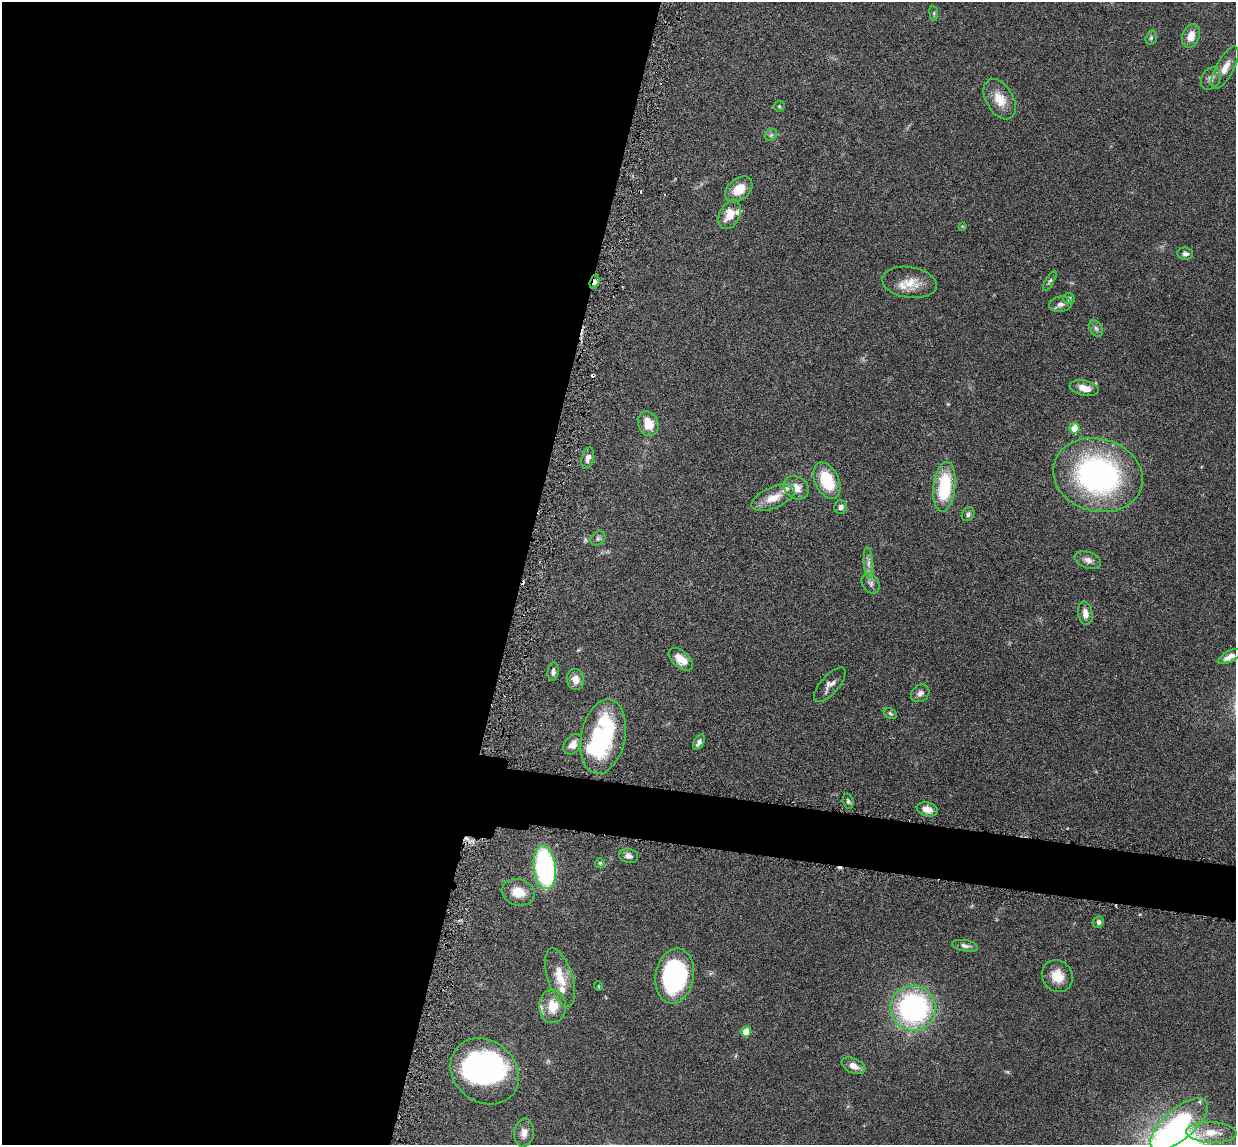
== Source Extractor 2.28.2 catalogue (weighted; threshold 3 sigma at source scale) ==
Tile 5 of 4 x 4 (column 1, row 2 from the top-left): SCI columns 90-1323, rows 2440-3582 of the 5085 x 5014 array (HDU 1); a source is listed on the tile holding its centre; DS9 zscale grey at full resolution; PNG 1238 x 1147 px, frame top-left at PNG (2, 2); each listed source drawn as its Kron ellipse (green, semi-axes under 4 px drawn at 4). Shown black and unused: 45% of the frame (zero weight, under 3 of 6 exposures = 3% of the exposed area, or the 3 px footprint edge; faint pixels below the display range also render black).
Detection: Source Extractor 2.28.2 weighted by HDU 2 'WHT'; one run over the whole footprint, this tile lists its part. Background 0.0461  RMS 0.0033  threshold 0.0133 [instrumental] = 3 sigma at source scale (4.09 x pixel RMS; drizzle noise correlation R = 1.36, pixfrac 0.8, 0.05/0.05 arcsec/px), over >= 5 px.
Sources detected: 74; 2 inside a brighter object's white glare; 5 cosmic-ray / hot-pixel residue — neither listed nor drawn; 3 inside a brighter listed object's ellipse — not listed separately; the other 64 listed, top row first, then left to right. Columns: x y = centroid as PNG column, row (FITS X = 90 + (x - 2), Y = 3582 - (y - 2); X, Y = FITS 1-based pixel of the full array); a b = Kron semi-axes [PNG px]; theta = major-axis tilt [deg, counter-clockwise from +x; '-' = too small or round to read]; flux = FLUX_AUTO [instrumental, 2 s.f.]
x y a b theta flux
934 13 7 4 -83 0.4
1191 36 12 8 68 3.2
1151 38 7 5 74 0.56
1225 68 23 9 62 3.6
1211 78 12 9 58 1.5
1000 99 22 13 -59 5.2
779 106 6 5 - 0.38
771 135 7 5 45 0.58
739 189 15 10 40 5.5
730 215 15 10 65 4.5
962 226 3 3 - 0.29
1185 254 8 6 -6 1.1
1050 281 11 4 59 0.61
595 282 7 4 72 1.3
909 282 27 15 -8 5.7
1069 298 6 5 - 0.76
1060 304 11 8 10 1.4
1096 328 9 5 -62 0.82
1084 388 15 7 -12 3.4
648 424 13 10 -70 4.9
1075 428 5 5 - 5.5
588 458 11 6 75 1.5
1098 475 45 36 -15 76
827 481 19 12 -65 12
944 487 25 11 84 19
796 488 13 10 -36 3.4
773 498 23 10 23 5.4
841 507 7 6 - 1.2
968 514 7 6 - 0.73
598 538 8 6 39 0.72
1088 560 13 8 -19 1.6
868 563 16 4 -85 1.5
871 583 11 8 -54 1.3
1085 613 12 7 -81 2.1
1230 657 12 5 27 2.2
681 659 14 8 -40 3.7
553 672 9 5 87 1.1
575 679 10 8 -82 2.7
830 685 21 9 49 2.1
920 693 10 8 39 1.4
890 713 7 5 -33 0.57
603 737 38 22 79 34
699 742 8 5 61 1.3
573 744 11 8 52 2.2
848 801 7 5 -75 0.62
927 809 10 7 -13 2.5
628 856 10 7 -14 1.3
600 863 5 5 - 0.44
545 867 22 11 -83 53
518 892 17 13 -17 4.9
1098 922 6 5 - 1
965 946 13 5 -10 1.2
675 976 28 19 80 43
1057 976 16 14 -55 5.1
560 977 30 12 -72 6.4
598 986 5 4 - 0.32
553 1006 17 13 -86 6.2
913 1008 23 22 - 61
746 1032 5 5 - 5.7
853 1066 12 7 -25 2.6
485 1071 36 31 -39 63
1179 1124 36 15 41 32
524 1133 14 10 84 2.3
1211 1133 25 10 -3 5.5
Overlapping masked pixels (flux is a lower limit): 1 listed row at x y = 595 282